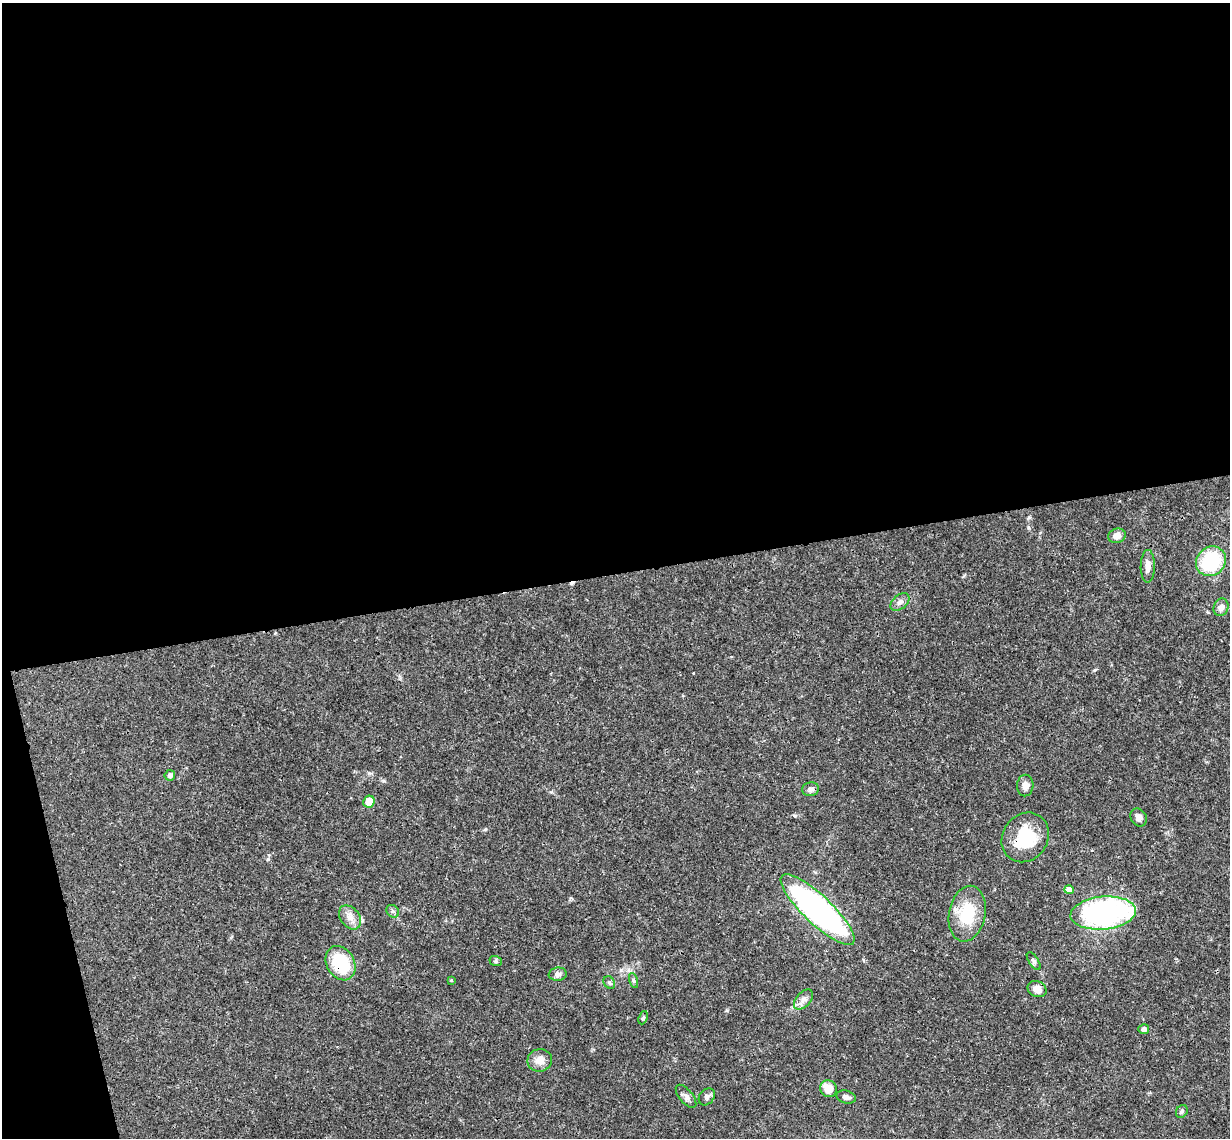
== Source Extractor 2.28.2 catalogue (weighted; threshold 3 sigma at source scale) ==
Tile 1 of 4 x 4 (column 1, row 1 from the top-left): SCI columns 59-1286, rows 3676-4811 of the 5027 x 4964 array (HDU 1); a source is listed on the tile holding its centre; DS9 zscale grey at full resolution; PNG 1232 x 1140 px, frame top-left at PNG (2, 3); each listed source drawn as its Kron ellipse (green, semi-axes under 4 px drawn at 4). Shown black and unused: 52% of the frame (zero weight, under 3 of 4 exposures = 6% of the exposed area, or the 3 px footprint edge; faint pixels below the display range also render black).
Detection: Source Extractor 2.28.2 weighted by HDU 2 'WHT'; one run over the whole footprint, this tile lists its part. Background 0.0431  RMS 0.0028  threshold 0.0128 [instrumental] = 3 sigma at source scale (4.5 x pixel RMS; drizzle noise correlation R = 1.50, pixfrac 1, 0.05/0.05 arcsec/px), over >= 5 px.
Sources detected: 35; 1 cosmic-ray / hot-pixel residue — neither listed nor drawn; the other 34 listed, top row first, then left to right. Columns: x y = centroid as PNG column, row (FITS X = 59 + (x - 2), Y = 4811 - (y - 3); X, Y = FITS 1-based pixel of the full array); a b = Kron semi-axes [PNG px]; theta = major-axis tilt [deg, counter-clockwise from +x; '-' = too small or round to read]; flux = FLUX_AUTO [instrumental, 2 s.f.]
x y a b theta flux
1117 536 9 7 18 2
1211 561 16 14 44 18
1148 566 16 7 89 2.2
900 602 11 7 40 1.2
1221 607 9 7 68 1.5
170 775 5 5 - 0.97
1025 786 11 8 87 1.8
811 789 8 7 - 1.1
369 801 6 5 - 3.9
1139 817 9 7 -57 1.4
1025 837 26 22 55 14
1069 890 5 4 - 2.2
818 910 49 14 -43 86
393 911 7 5 -43 0.57
1103 913 33 16 5 63
967 914 28 18 79 11
350 917 13 9 -53 2.2
496 961 6 5 - 0.46
1034 961 10 4 -56 0.73
341 963 18 14 -60 13
558 974 9 6 8 1.1
451 980 4 4 - 0.27
633 981 8 3 -71 0.42
609 982 7 5 -54 0.56
1037 989 10 8 -24 2.4
803 1000 12 7 48 1.4
643 1018 7 4 67 0.42
1144 1029 5 5 - 1
540 1060 12 11 - 2.6
828 1089 9 8 - 3.6
686 1096 14 6 -50 1.2
707 1097 9 7 50 0.92
846 1097 10 6 -15 1.1
1182 1111 7 5 60 0.53
Overlapping masked pixels (flux is a lower limit): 3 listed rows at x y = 1025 837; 818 910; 341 963
Unlisted compact peaks at least as high as the median listed source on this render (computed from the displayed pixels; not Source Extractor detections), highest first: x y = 1029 517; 1028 527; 795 816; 268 859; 727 1010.